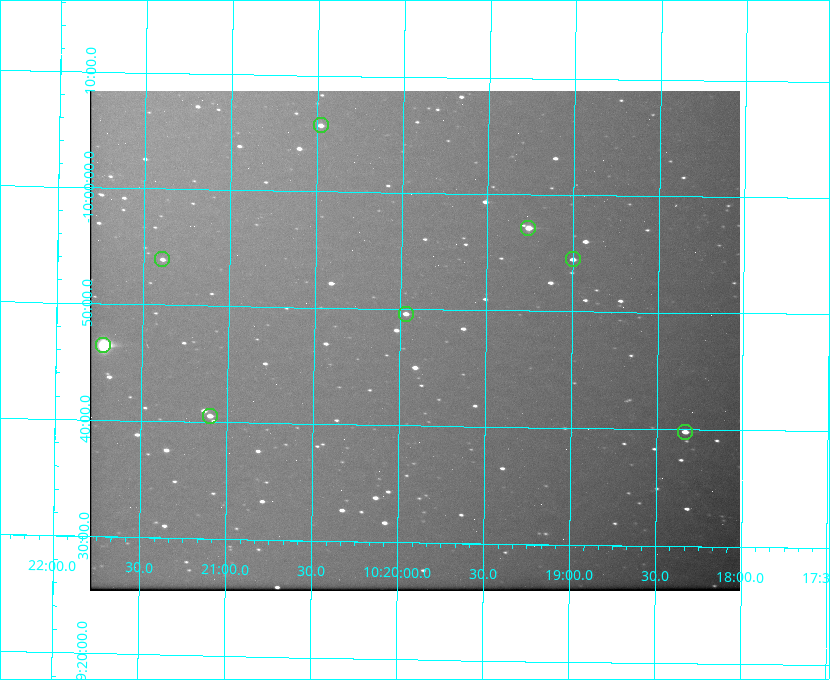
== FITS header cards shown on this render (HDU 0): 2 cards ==
NAXIS1  =                  650 / Width of table row in bytes
NAXIS2  =                  500 / Number of rows in table

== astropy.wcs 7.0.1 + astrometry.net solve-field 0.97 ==
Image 650 x 500 px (HDU 0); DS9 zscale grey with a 90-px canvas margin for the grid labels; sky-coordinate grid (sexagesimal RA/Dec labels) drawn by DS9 from the SOLVED WCS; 8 Tycho-2 reference stars matched to detected sources circled (green)
Header WCS: none
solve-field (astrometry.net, Tycho-2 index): SOLVED blind (the file carries no WCS)
Solved WCS: RA---TAN-SIP/DEC--TAN-SIP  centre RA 10:19:55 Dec -09:47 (154.98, -9.79 deg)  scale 5.16 arcsec/px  FOV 55.9' x 43.0'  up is +179 deg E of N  parity flipped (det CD > 0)
(file carries no celestial WCS; the grid is the blind solution)
Tycho-2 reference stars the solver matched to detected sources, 8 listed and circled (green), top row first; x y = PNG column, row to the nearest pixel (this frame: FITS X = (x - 90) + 1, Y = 500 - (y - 91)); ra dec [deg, ICRS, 3 dp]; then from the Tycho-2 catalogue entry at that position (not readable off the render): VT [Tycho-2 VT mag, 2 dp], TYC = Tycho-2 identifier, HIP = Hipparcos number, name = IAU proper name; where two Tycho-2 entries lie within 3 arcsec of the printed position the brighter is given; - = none
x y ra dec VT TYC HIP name
321 125 155.120 -10.095 10.96 5493-78-1 - -
528 228 154.815 -9.952 9.91 5490-258-1 50532 -
162 259 155.347 -9.899 11.51 5490-199-1 - -
573 259 154.750 -9.908 10.76 5490-212-1 - -
406 314 154.992 -9.826 10.90 5490-153-1 - -
103 345 155.431 -9.774 8.41 5490-124-1 50747 -
210 416 155.275 -9.676 10.79 5490-27-1 - -
685 432 154.583 -9.663 10.90 5490-13-1 - -